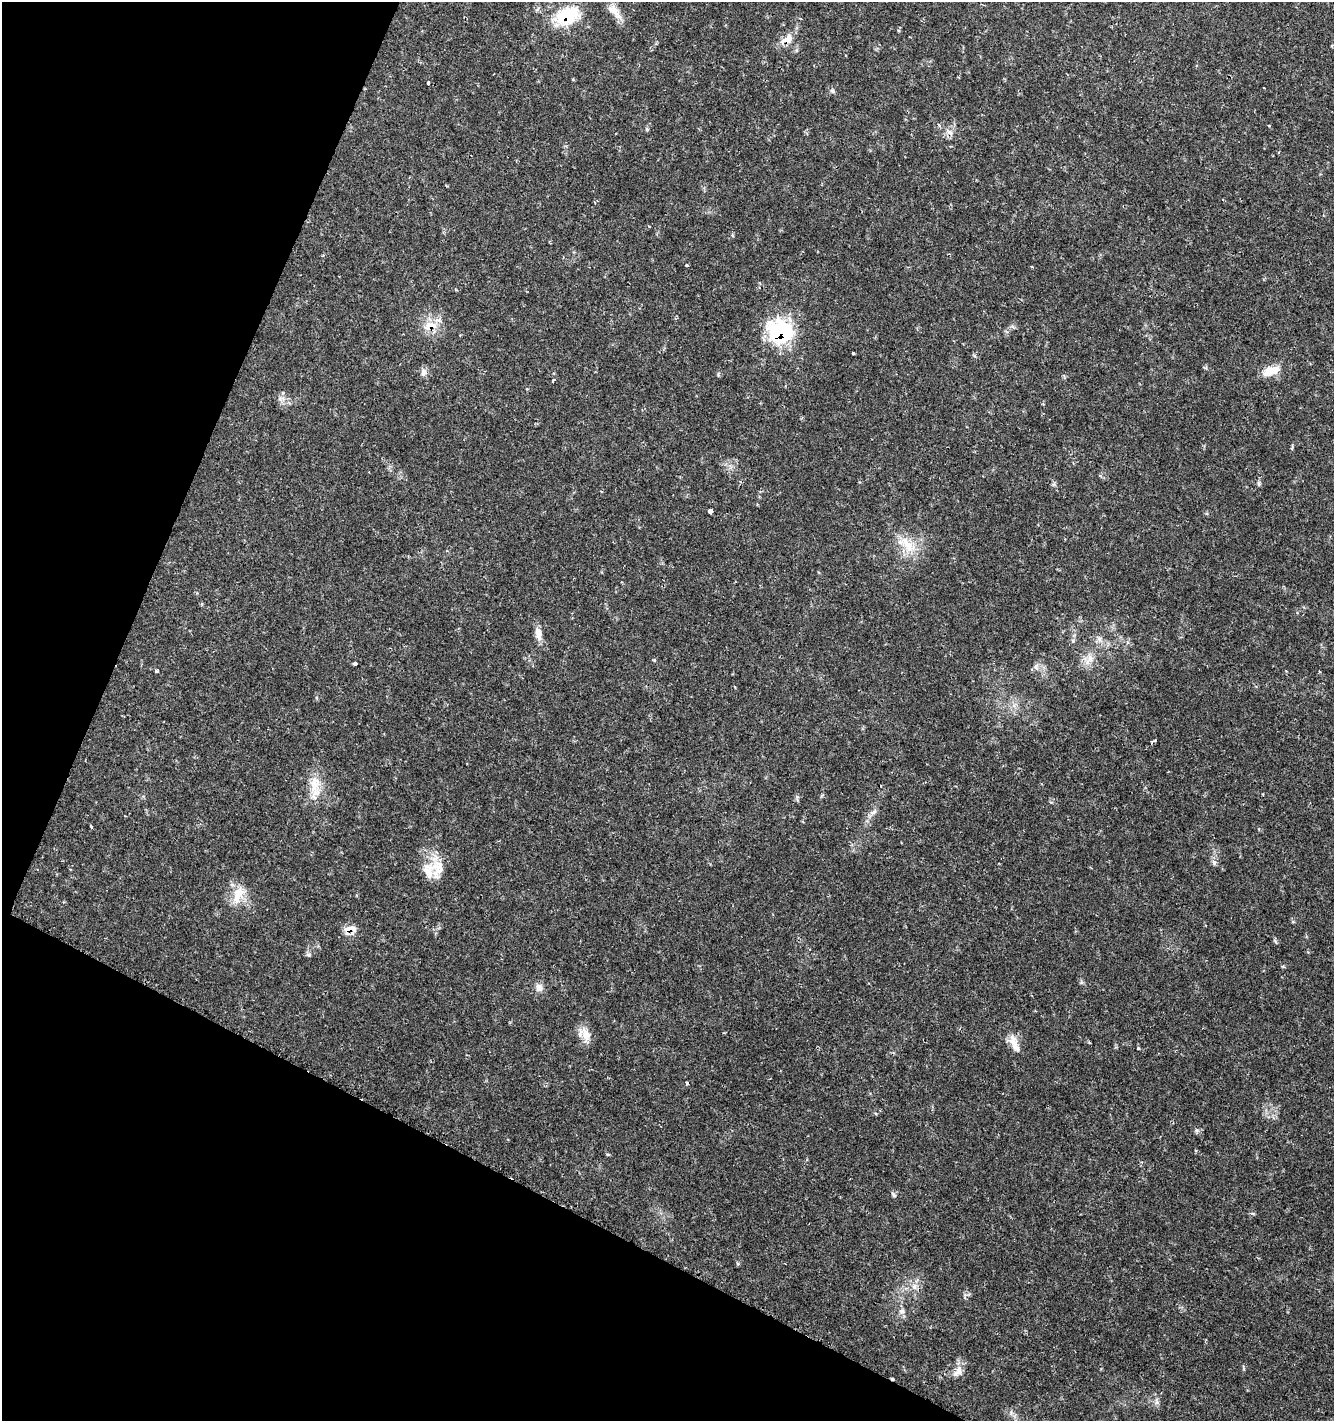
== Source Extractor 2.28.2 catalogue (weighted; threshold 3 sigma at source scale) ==
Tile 9 of 4 x 4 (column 1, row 3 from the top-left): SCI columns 269-1600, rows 1423-2841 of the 5800 x 5692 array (HDU 1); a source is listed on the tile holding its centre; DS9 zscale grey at full resolution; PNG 1336 x 1423 px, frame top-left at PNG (2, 2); no overlay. Shown black and unused: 23% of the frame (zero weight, under 2 of 3 exposures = <1% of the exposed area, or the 3 px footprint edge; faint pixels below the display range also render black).
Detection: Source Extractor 2.28.2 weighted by HDU 2 'WHT'; one run over the whole footprint, this tile lists its part. Background 0.0364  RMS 0.0033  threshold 0.015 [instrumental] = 3 sigma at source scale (4.5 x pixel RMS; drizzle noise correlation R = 1.50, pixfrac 1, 0.0396/0.0396 arcsec/px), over >= 5 px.
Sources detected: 53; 3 cosmic-ray / hot-pixel residue — not listed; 2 inside a brighter listed object's ellipse — not listed separately; the other 48 listed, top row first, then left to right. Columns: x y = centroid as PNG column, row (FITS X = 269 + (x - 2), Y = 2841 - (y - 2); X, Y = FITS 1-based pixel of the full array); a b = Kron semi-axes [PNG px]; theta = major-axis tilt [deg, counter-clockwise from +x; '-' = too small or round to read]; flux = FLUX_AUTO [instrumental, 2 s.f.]
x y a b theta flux
614 11 25 9 -46 3.6
567 16 32 20 25 14
787 39 18 10 34 3.9
428 83 3 3 - 1.7
832 91 7 4 -44 0.61
1269 126 3 2 - 0.35
950 132 10 6 -31 1.6
687 265 4 3 - 0.42
1032 267 3 3 - 0.26
431 325 19 11 7 5.1
780 331 25 21 -24 32
853 353 3 3 - 0.51
1271 371 25 11 20 5.1
423 374 8 7 - 1.2
553 380 4 3 - 0.82
281 399 11 4 4 1
1259 484 6 4 -71 0.49
710 511 4 4 - 2.2
907 545 27 13 -60 7.2
538 633 17 8 -82 2.8
1099 639 7 7 - 1.2
1073 641 6 4 -48 0.48
1089 659 19 8 62 3.2
654 660 4 3 - 0.44
355 664 4 3 - 1.5
1036 667 8 6 -69 1.1
157 671 4 3 - 1.8
1155 740 5 3 - 0.38
315 784 27 14 80 6.8
873 812 11 5 24 1.1
91 826 5 3 - 0.34
1214 863 7 6 - 0.86
428 871 27 18 -72 6.8
232 885 7 4 -1 0.68
237 898 33 10 45 5.3
350 928 17 7 7 2.6
308 955 7 4 -1 0.58
1283 967 5 3 - 0.34
539 987 11 9 -36 1.8
586 1035 23 10 -76 3.8
1014 1043 29 9 -68 3.7
1138 1048 5 3 - 0.31
687 1083 4 3 - 1.4
608 1154 6 4 -2 0.35
894 1195 9 4 -53 0.65
914 1287 9 6 -89 1.6
902 1311 8 7 - 1.2
959 1370 14 9 87 2.7
Overlapping masked pixels (flux is a lower limit): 5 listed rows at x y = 567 16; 787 39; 431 325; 780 331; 350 928
Unlisted compact peaks at least as high as the median listed source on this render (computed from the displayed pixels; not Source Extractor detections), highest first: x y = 1197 1130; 1157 1402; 797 797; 647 129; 718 374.